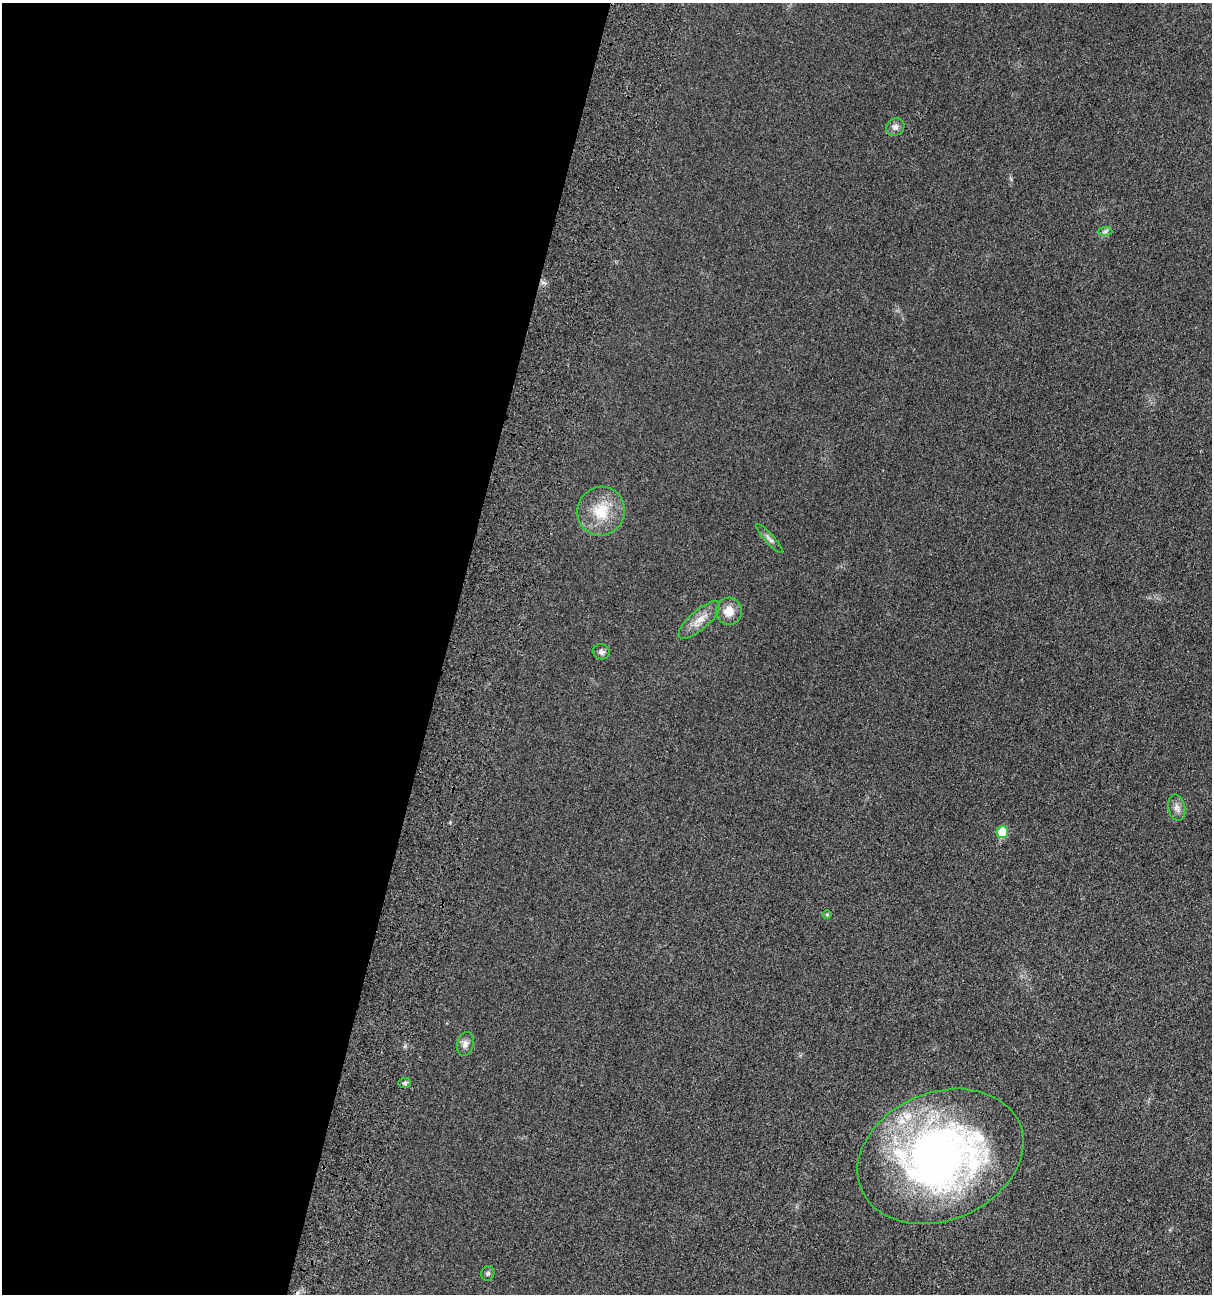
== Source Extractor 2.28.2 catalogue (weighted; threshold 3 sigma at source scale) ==
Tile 5 of 4 x 4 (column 1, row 2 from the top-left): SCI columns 425-1634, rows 2761-4052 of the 5538 x 5518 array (HDU 1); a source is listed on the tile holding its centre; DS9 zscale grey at full resolution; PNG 1214 x 1296 px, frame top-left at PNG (2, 3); each listed source drawn as its Kron ellipse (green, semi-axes under 4 px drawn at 4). Shown black and unused: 37% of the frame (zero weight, under 3 of 4 exposures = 11% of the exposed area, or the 3 px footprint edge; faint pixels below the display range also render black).
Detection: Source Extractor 2.28.2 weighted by HDU 2 'WHT'; one run over the whole footprint, this tile lists its part. Background 0.0292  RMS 0.0053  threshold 0.024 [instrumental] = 3 sigma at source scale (4.5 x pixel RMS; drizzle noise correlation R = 1.50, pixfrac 1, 0.05/0.05 arcsec/px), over >= 5 px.
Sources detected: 16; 1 cosmic-ray / hot-pixel residue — neither listed nor drawn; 1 inside a brighter listed object's ellipse — not listed separately; the other 14 listed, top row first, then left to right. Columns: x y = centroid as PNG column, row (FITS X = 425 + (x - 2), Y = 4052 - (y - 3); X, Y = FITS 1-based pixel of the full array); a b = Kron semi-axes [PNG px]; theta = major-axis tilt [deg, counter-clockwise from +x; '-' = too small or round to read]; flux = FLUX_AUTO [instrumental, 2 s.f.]
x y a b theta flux
895 127 10 8 38 2.3
1105 232 7 4 1 1.1
601 511 25 23 68 16
770 539 19 5 -48 2
729 611 13 13 - 5.9
699 620 26 9 41 6.1
601 652 8 7 - 1.6
1177 808 13 8 -78 2.8
1002 832 6 5 - 14
827 915 5 3 - 0.49
465 1044 12 8 76 2.5
405 1083 6 5 - 0.97
940 1156 86 64 23 240
488 1273 7 6 - 1.1